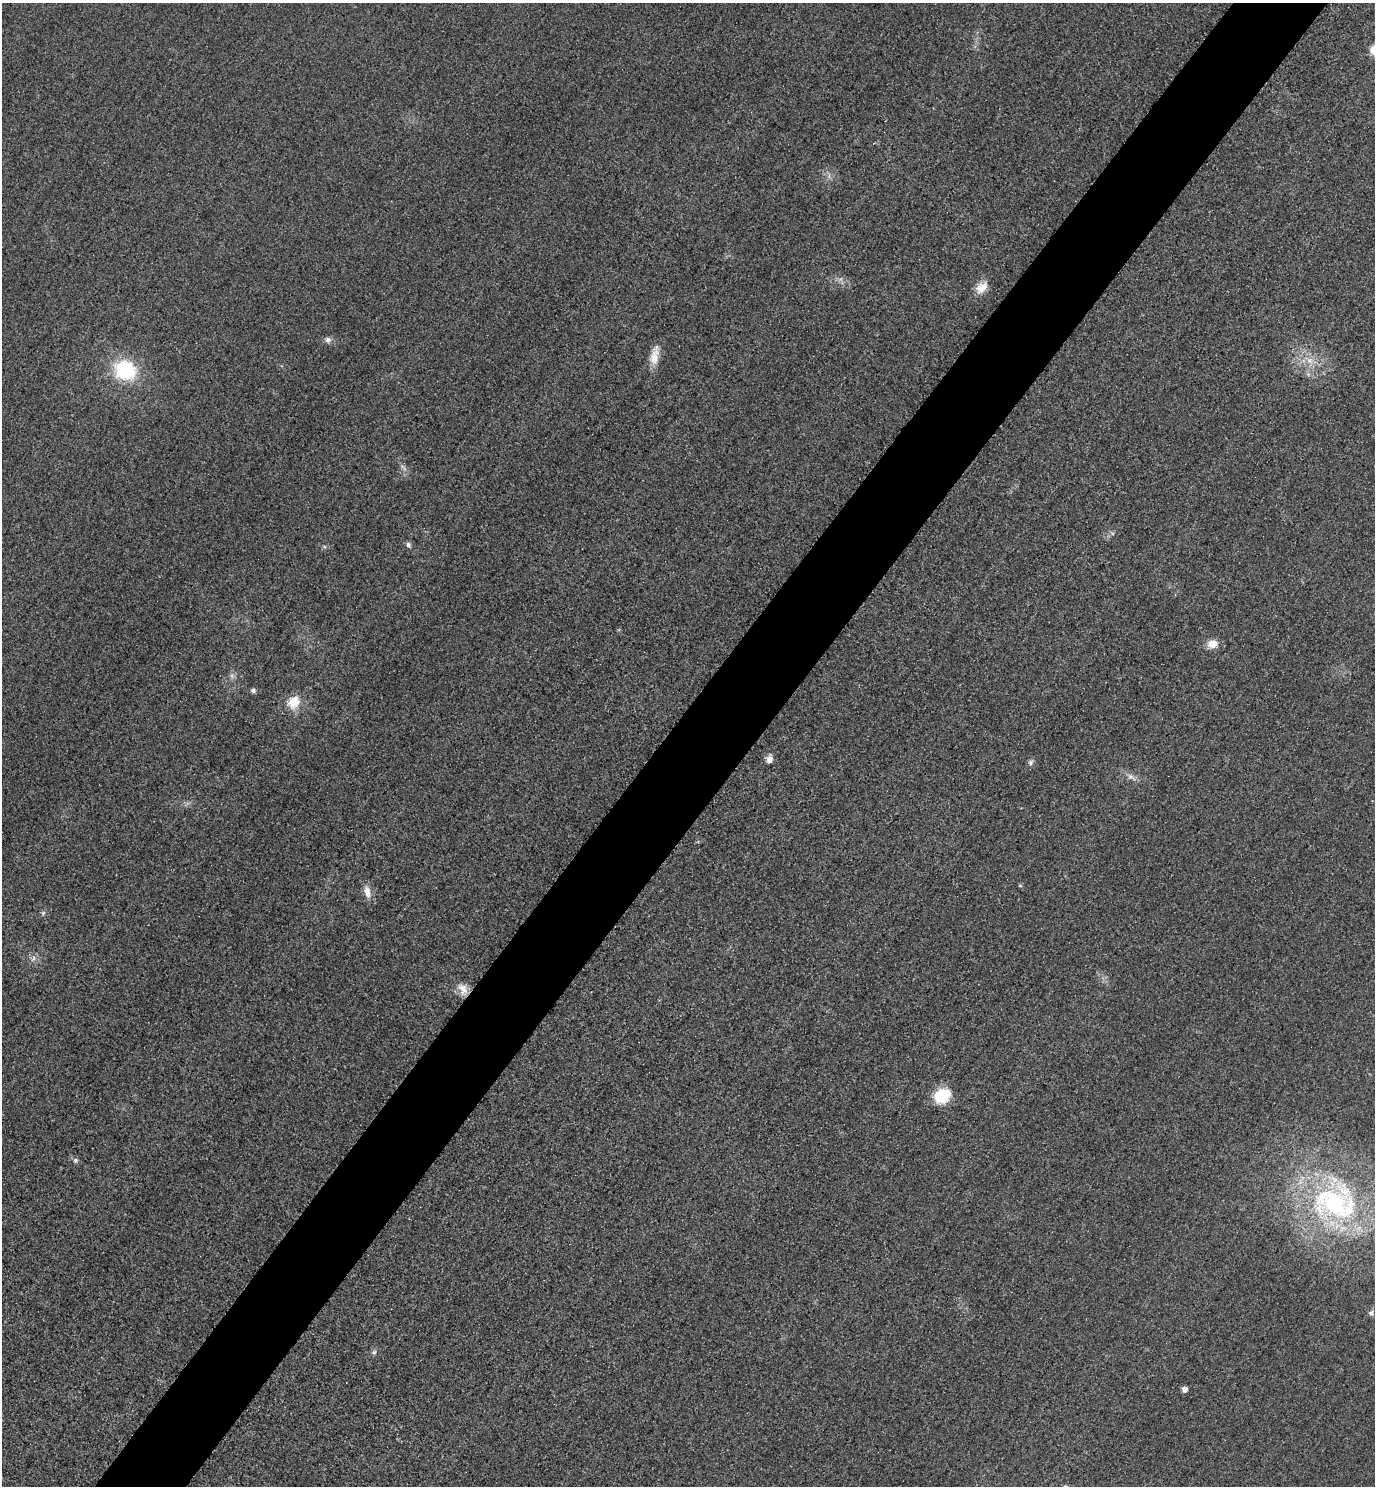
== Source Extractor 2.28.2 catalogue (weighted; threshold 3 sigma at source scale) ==
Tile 10 of 4 x 4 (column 2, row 3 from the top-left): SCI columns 1697-3069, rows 1514-2997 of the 5996 x 5993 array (HDU 1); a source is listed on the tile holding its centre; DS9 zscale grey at full resolution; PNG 1377 x 1488 px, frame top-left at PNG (2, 3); no overlay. Shown black and unused: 7% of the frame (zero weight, under 3 of 4 exposures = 3% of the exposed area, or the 3 px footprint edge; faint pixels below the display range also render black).
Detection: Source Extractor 2.28.2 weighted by HDU 2 'WHT'; one run over the whole footprint, this tile lists its part. Background 0.0511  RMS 0.017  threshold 0.0753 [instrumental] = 3 sigma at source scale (4.5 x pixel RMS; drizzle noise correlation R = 1.50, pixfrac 1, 0.05/0.05 arcsec/px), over >= 5 px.
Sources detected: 26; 1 inside a brighter listed object's ellipse — not listed separately; the other 25 listed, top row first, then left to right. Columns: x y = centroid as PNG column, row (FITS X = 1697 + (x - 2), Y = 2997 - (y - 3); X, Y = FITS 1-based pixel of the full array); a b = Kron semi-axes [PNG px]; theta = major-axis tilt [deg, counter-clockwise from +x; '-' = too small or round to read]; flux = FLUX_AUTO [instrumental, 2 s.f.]
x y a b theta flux
982 287 19 11 40 21
328 340 8 8 - 6.6
654 356 24 11 80 23
1309 361 9 8 - 12
125 370 21 18 -24 120
1308 374 6 5 - 3.9
403 467 13 4 -50 5.3
408 545 7 6 - 4.8
1212 644 13 10 4 17
232 676 7 5 -46 4.3
253 690 6 6 - 4.2
293 702 20 16 59 30
769 759 10 7 79 9.9
1031 762 8 6 52 4.7
1131 777 14 6 -34 8.9
367 892 17 8 -76 15
43 913 6 5 - 3
33 958 10 5 57 5.5
463 989 18 12 -55 18
942 1096 18 14 27 57
75 1160 7 6 - 4.2
1337 1204 67 59 11 370
1371 1313 7 7 - 4.8
374 1352 6 6 - 3.6
1185 1389 5 5 - 11